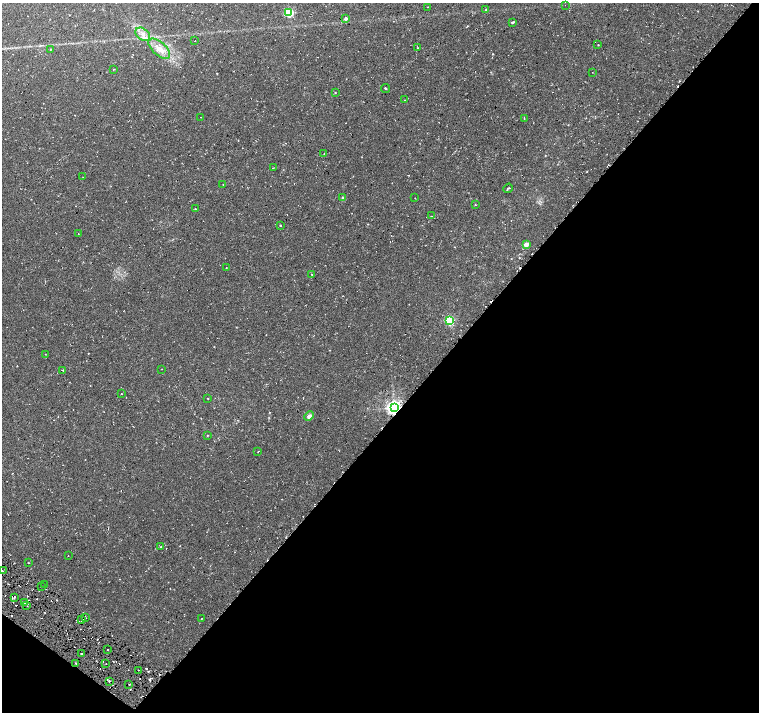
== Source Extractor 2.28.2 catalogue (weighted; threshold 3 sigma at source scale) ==
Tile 15 of 4 x 4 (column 3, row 4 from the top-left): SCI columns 3030-4542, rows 243-1662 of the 6056 x 6095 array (HDU 1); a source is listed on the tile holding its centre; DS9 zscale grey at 2 x 2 block average (1 PNG px = mean of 2 x 2 image px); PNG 761 x 714 px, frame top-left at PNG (2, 3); each listed source drawn as its Kron ellipse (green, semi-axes under 4 px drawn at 4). Shown black and unused: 43% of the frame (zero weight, under 3 of 6 exposures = <1% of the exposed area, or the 3 px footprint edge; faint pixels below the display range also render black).
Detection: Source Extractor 2.28.2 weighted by HDU 2 'WHT'; one run over the whole footprint, this tile lists its part. Background 0.00187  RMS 0.0036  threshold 0.0146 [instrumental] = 3 sigma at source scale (4.09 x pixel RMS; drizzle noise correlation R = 1.36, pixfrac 0.8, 0.0396/0.0396 arcsec/px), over >= 5 px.
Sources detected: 77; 13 cosmic-ray / hot-pixel residue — neither listed nor drawn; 1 inside a brighter listed object's ellipse — not listed separately; the other 63 listed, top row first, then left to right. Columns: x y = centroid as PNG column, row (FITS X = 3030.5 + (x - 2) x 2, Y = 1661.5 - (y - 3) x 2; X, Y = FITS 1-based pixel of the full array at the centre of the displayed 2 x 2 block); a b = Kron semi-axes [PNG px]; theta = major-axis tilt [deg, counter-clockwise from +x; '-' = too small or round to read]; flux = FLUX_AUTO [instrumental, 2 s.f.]
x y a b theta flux
565 5 2 2 - 0.41
428 7 2 2 - 0.31
486 10 3 2 - 0.52
289 12 3 3 - 63
346 18 3 2 - 2.8
512 22 3 2 - 1.1
143 34 8 5 -36 4.1
195 41 2 2 - 0.24
598 45 2 2 - 0.39
418 48 2 2 - 0.38
51 49 2 2 - 0.39
159 49 13 6 -42 7
113 69 2 2 - 0.31
592 72 2 2 - 0.21
385 89 4 2 - 0.7
335 93 2 2 - 0.37
404 100 2 2 - 0.24
201 117 2 2 - 0.25
524 118 3 2 - 0.32
324 154 2 2 - 0.4
273 168 2 2 - 0.33
83 177 2 2 - 0.27
223 184 2 2 - 0.41
508 188 5 2 - 1.1
343 198 3 2 - 2.2
415 198 2 2 - 0.31
475 205 3 2 - 0.38
195 209 2 2 - 0.32
431 216 2 2 - 0.56
280 225 2 2 - 0.55
78 234 3 2 - 0.32
526 244 3 2 - 8.9
226 268 2 2 - 0.4
312 274 2 2 - 0.39
449 320 3 3 - 68
45 354 2 2 - 0.25
162 369 2 2 - 0.29
63 370 2 2 - 0.4
121 394 2 2 - 0.37
207 398 2 2 - 0.33
394 407 4 4 - 300
309 416 5 4 - 2.8
207 435 3 2 - 0.36
258 451 2 2 - 0.58
161 546 2 2 - 0.47
68 556 2 2 - 0.31
28 563 2 2 - 0.48
2 571 2 2 - 0.73
45 584 2 2 - 0.81
41 586 2 2 - 0.58
14 597 2 2 - 1.3
24 603 3 2 - 0.72
27 605 3 2 - 0.98
85 618 2 2 - 0.56
82 619 4 2 - 1.3
201 619 2 2 - 0.39
108 650 2 2 - 0.83
81 654 2 2 - 0.69
76 663 2 2 - 0.49
106 664 2 2 - 0.42
138 670 2 2 - 0.34
109 681 2 2 - 0.69
129 684 2 2 - 0.81
Overlapping masked pixels (flux is a lower limit): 1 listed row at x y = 394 407
Isophote crosses this tile's border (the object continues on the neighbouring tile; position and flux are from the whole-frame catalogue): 1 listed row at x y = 2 571
Diffuse or blended objects may show on this block-average render without a row.